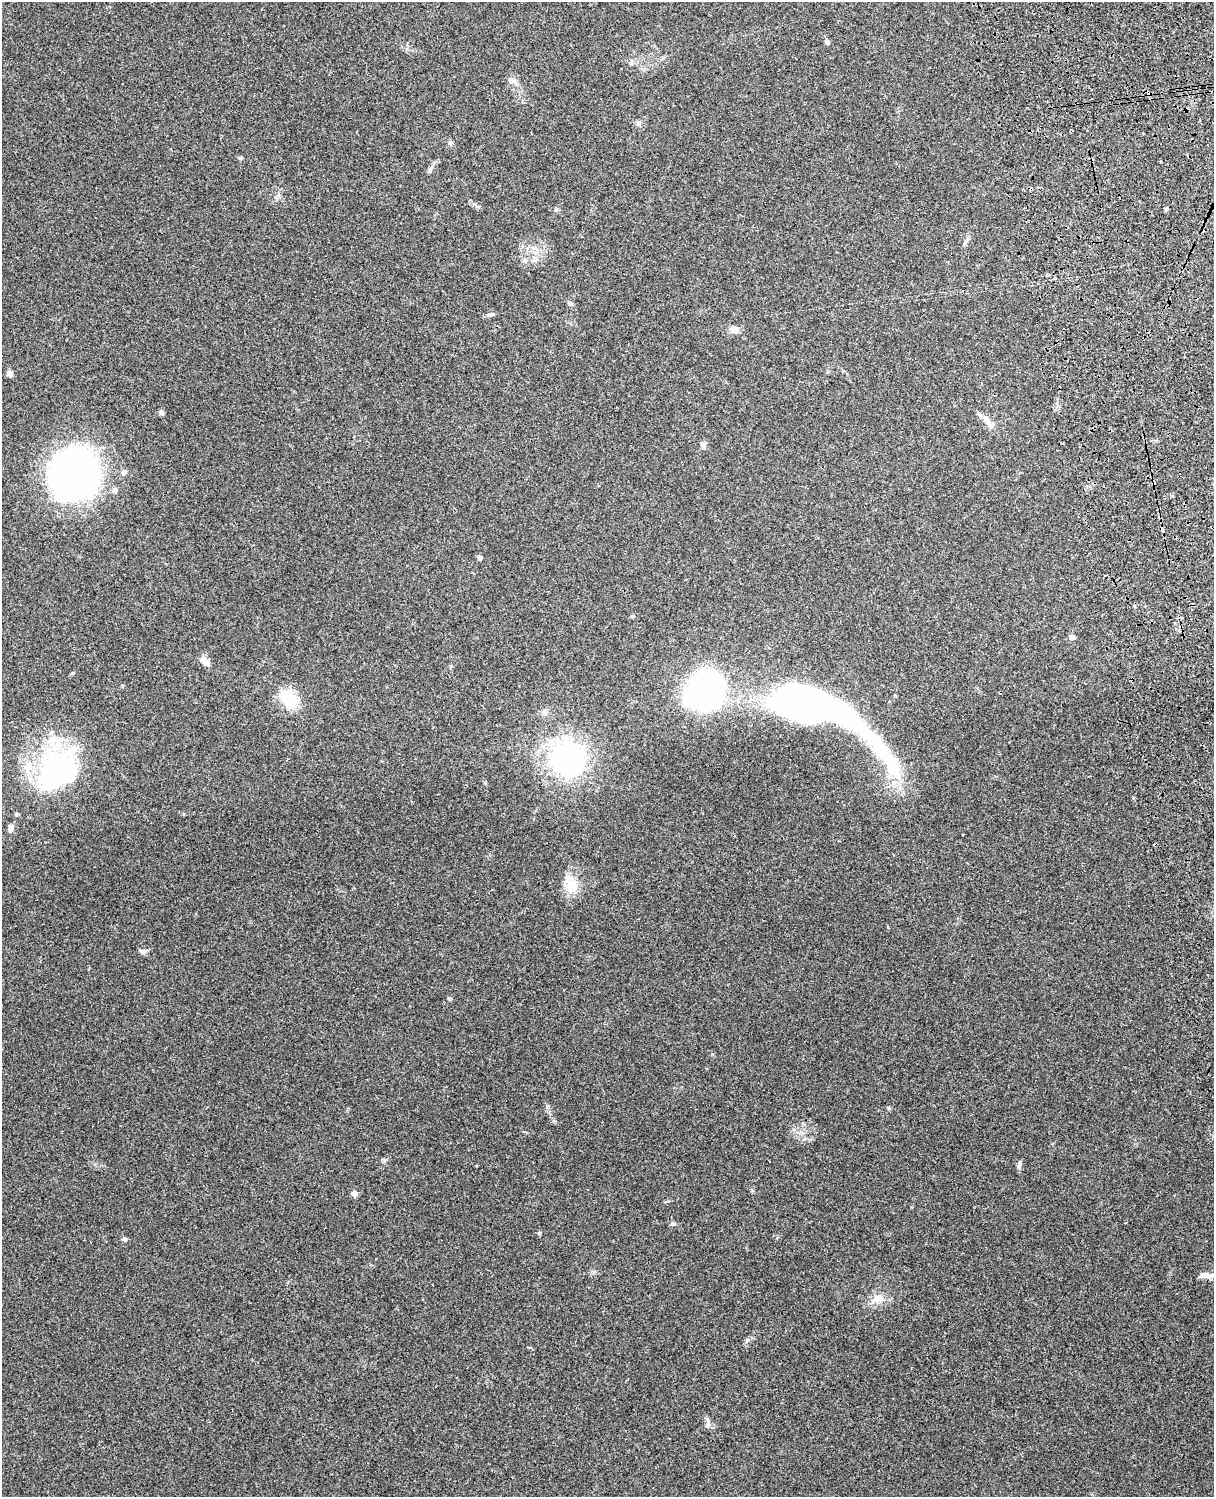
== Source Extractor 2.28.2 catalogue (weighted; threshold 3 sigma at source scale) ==
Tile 6 of 4 x 3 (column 2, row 2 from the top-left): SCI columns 1331-2542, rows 1660-3154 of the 5087 x 4925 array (HDU 1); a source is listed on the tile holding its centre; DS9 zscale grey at full resolution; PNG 1216 x 1499 px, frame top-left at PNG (2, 2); no overlay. Shown black and unused: <1% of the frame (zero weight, under 3 of 4 exposures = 6% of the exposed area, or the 3 px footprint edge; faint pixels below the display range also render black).
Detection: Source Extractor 2.28.2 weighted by HDU 2 'WHT'; one run over the whole footprint, this tile lists its part. Background 0.285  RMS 0.0093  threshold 0.0419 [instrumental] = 3 sigma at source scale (4.5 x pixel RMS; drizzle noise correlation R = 1.50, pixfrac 1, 0.05/0.05 arcsec/px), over >= 5 px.
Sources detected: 43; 2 inside a brighter object's white glare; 2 cosmic-ray / hot-pixel residue — not listed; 1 inside a brighter listed object's ellipse — not listed separately; the other 38 listed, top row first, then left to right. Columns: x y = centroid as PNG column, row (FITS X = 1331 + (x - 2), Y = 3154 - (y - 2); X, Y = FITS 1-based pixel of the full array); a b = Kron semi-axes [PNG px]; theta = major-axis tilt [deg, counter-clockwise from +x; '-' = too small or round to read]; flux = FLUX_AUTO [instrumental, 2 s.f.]
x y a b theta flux
827 42 7 6 - 2.2
638 122 9 5 63 2
450 142 6 6 - 1.9
430 169 10 4 47 2.4
1166 209 5 4 - 1.4
965 243 10 4 63 2.3
525 260 6 5 - 1.7
570 303 7 4 -19 1.5
735 329 10 8 6 6.1
10 374 9 6 -85 3.3
161 413 6 6 - 2.1
987 420 14 8 -52 7
703 445 10 6 70 3.1
124 472 6 5 - 3.5
75 475 47 40 60 420
480 558 5 4 - 2.7
633 616 5 4 - 1.1
1072 637 5 4 - 5.3
204 661 14 8 -38 6.2
72 673 5 4 - 1.1
705 690 25 24 - 290
289 699 27 17 -53 26
813 706 79 32 -16 440
881 749 94 16 -54 81
568 759 35 34 - 160
58 767 61 39 28 130
16 814 5 5 - 1.5
11 828 10 6 72 3.9
571 885 26 13 -78 17
143 951 8 6 -11 3
449 999 5 4 - 1.1
1019 1165 10 5 80 2.5
354 1194 6 6 - 4.7
673 1224 6 6 - 1.9
124 1239 6 5 - 1.7
1207 1275 18 6 -2 7.1
878 1299 16 11 8 11
708 1422 14 4 -86 2.4
Unlisted compact peaks at least as high as the median listed source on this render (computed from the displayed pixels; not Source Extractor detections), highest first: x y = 747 1340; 240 158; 889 1108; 485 783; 752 1190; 513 81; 547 1107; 488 315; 476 1166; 1133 798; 555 210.